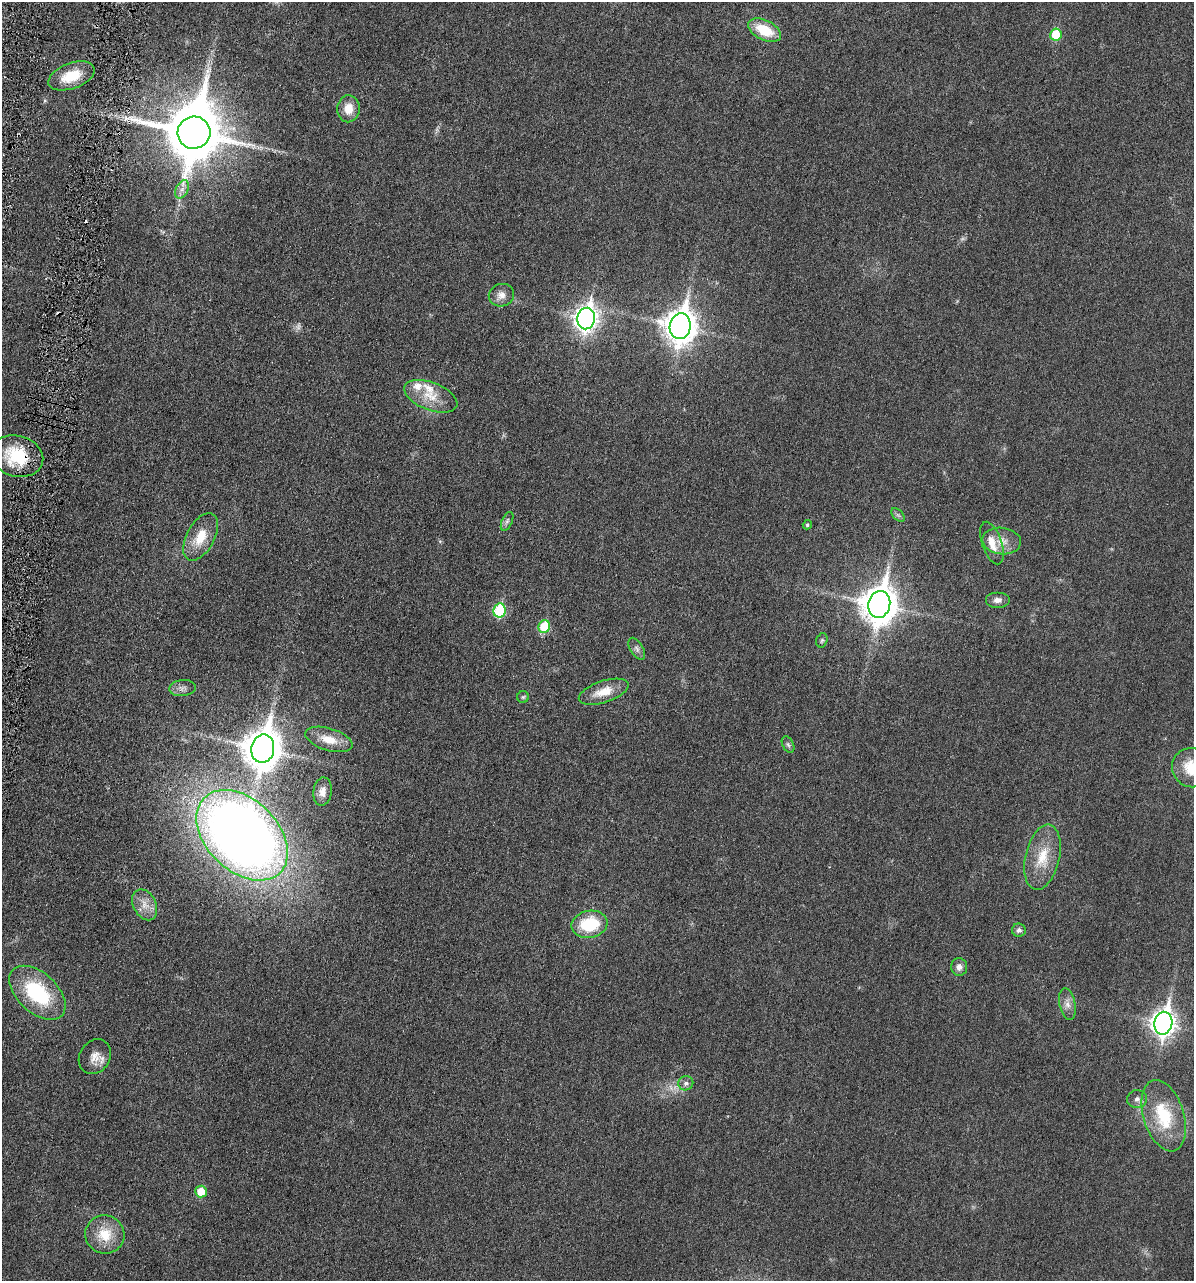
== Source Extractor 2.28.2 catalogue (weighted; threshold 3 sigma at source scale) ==
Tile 11 of 4 x 4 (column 3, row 3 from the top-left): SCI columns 2526-3717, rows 1328-2606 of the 5153 x 5187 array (HDU 1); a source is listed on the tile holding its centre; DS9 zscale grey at full resolution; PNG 1196 x 1283 px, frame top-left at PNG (2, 2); each listed source drawn as its Kron ellipse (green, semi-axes under 4 px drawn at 4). Shown black and unused: <1% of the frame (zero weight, under 3 of 6 exposures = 1% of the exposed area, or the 3 px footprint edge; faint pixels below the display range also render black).
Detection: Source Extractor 2.28.2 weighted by HDU 2 'WHT'; one run over the whole footprint, this tile lists its part. Background 0.0305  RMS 0.0046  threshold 0.0186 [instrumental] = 3 sigma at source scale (4.09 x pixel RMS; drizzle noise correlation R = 1.36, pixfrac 0.8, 0.05/0.05 arcsec/px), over >= 5 px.
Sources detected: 54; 3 too faint to see at this stretch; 1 inside a brighter object's white glare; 2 cosmic-ray / hot-pixel residue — neither listed nor drawn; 2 inside a brighter listed object's ellipse — not listed separately; the other 46 listed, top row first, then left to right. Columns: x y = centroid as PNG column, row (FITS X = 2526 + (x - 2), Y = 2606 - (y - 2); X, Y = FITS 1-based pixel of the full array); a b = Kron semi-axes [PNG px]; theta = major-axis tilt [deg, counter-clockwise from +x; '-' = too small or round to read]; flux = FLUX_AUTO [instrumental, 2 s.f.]
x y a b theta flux
764 30 18 10 -26 12
1056 34 6 5 - 15
71 76 24 12 20 11
349 109 13 11 87 5.9
194 133 16 16 - 2700
182 189 10 6 63 2
501 295 13 11 20 3.2
586 319 11 8 77 280
680 326 13 10 81 590
431 396 28 14 -21 8.8
17 456 27 20 -15 19
898 515 8 5 -44 0.91
507 521 10 5 65 1.2
807 525 5 4 - 0.64
201 537 26 14 62 9.6
1002 541 19 13 -6 5.5
992 543 22 10 -71 5.8
998 600 12 8 0 2.3
879 604 13 11 78 840
499 610 7 6 - 30
544 626 6 6 - 16
822 640 7 5 74 0.75
637 649 12 6 -59 1.5
182 688 13 8 7 2
604 692 26 11 18 6.9
523 697 6 6 - 0.7
329 739 24 11 -17 7.2
788 745 9 5 -62 0.97
263 749 14 11 78 950
1192 768 20 19 - 13
322 792 14 9 81 3
242 835 53 36 -44 520
1043 857 33 17 77 12
145 905 16 11 -63 4.4
589 924 18 13 10 19
1019 930 7 6 - 1.3
959 967 9 8 - 2.1
37 993 33 20 -43 32
1067 1004 16 8 -79 2.8
1163 1023 11 9 79 300
95 1057 18 15 57 4.7
686 1083 7 7 - 1.5
1137 1099 10 9 - 2
1164 1116 37 20 -72 22
201 1192 6 6 - 8.4
105 1234 20 19 - 11
Overlapping masked pixels (flux is a lower limit): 2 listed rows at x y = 194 133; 17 456
Isophote crosses this tile's border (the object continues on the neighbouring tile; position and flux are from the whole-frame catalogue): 1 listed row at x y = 1192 768